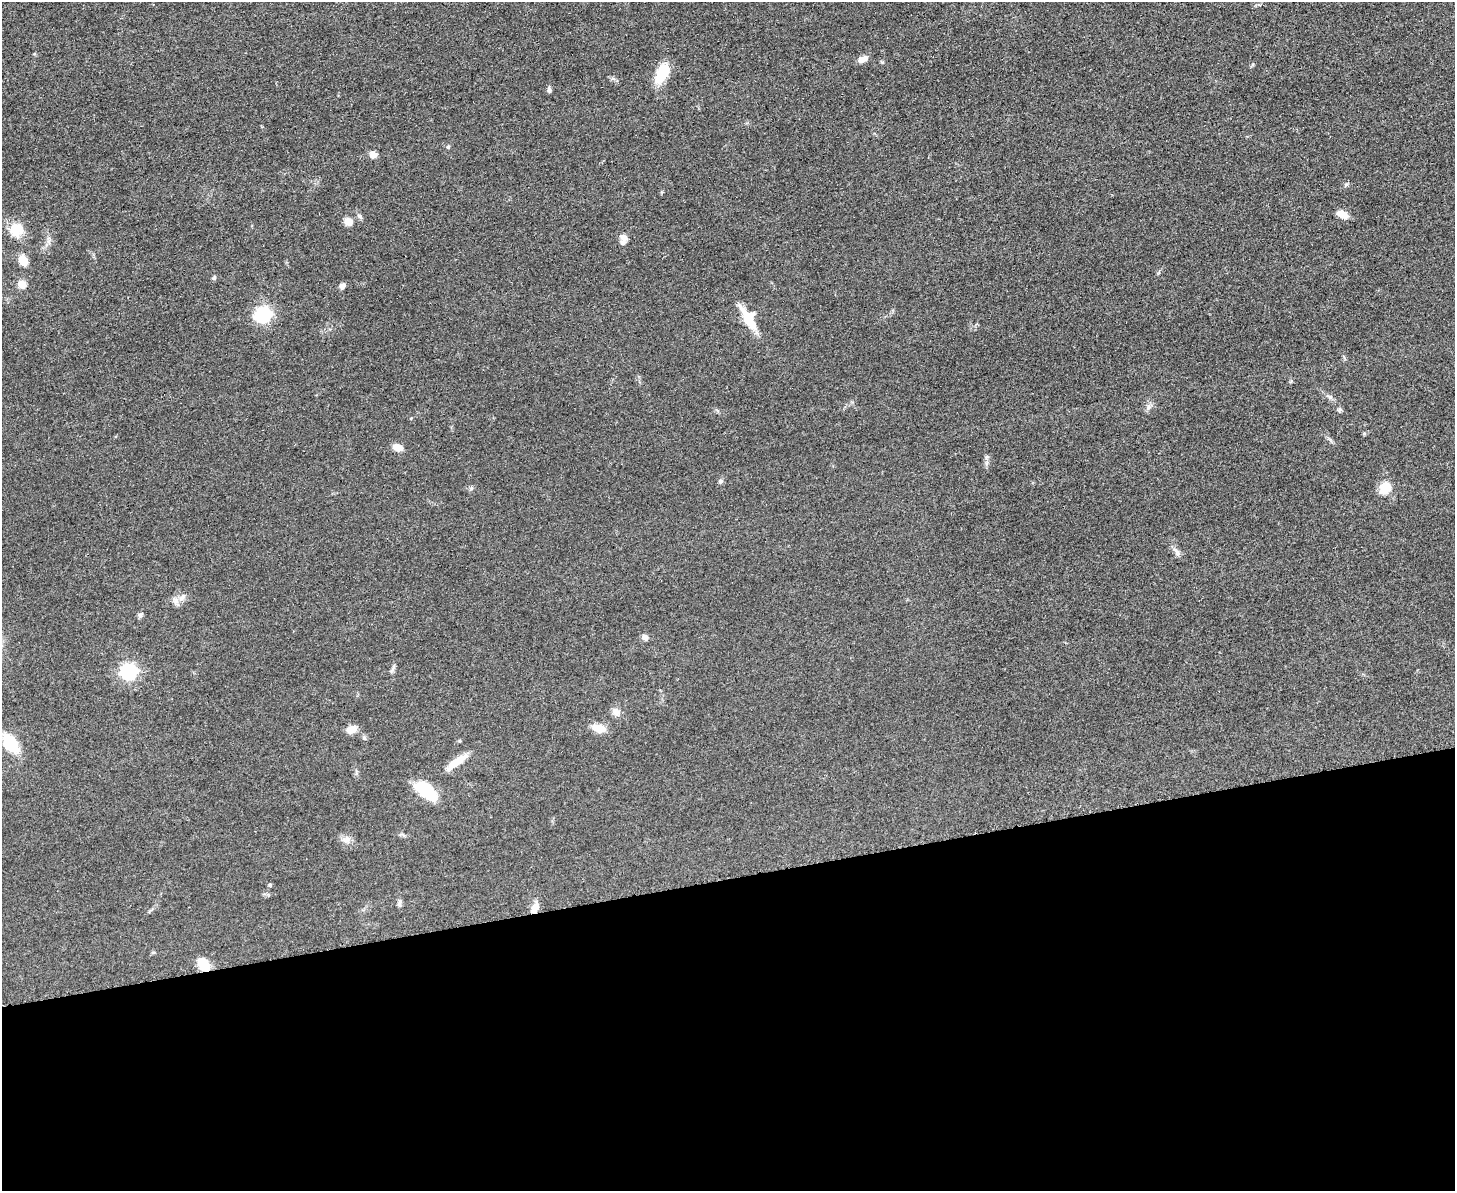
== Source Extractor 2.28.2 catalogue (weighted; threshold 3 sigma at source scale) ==
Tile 11 of 3 x 4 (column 2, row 4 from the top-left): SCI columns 1591-3043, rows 6-1194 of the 4750 x 4766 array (HDU 1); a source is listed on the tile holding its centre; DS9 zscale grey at full resolution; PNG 1457 x 1193 px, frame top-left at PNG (2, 2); no overlay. Shown black and unused: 26% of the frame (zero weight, under 3 of 5 exposures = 1% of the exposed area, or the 3 px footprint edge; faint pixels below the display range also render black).
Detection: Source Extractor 2.28.2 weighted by HDU 2 'WHT'; one run over the whole footprint, this tile lists its part. Background 0.0467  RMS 0.0056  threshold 0.025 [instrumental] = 3 sigma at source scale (4.5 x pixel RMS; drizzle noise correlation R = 1.50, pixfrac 1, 0.05/0.05 arcsec/px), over >= 5 px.
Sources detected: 38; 1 inside a brighter listed object's ellipse — not listed separately; the other 37 listed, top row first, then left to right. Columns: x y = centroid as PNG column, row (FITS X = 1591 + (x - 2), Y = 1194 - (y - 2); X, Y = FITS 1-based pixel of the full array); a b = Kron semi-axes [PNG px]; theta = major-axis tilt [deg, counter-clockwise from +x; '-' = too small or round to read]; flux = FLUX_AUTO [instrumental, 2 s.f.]
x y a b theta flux
862 59 12 6 26 3.8
662 74 25 13 62 14
549 90 8 5 -82 1.3
448 147 5 5 - 0.75
373 155 9 8 - 2.6
1343 214 13 7 -27 5.2
348 222 9 8 - 4.6
16 230 18 17 - 10
624 238 12 9 -60 3.1
23 260 13 10 -58 5.9
214 277 6 5 - 0.85
22 284 9 9 - 4.5
342 286 6 6 - 2.2
263 315 8 8 - 83
748 319 26 12 -61 16
1330 397 6 5 - 1.2
1149 407 7 4 89 1.3
398 447 11 7 -16 4.8
987 463 7 4 88 1.4
721 481 7 5 -16 1.1
1385 488 13 11 58 9.8
1176 551 15 6 -55 2.4
176 601 13 7 -89 2.6
140 615 9 6 51 1.3
645 637 9 6 -43 2
392 669 13 3 55 1.1
129 672 9 8 - 72
616 712 11 9 -42 3.5
598 728 16 9 -17 6.7
352 729 12 8 22 5
10 743 17 10 -54 25
456 762 30 7 36 9.9
426 790 25 13 -41 23
347 839 12 7 6 2.8
399 903 9 5 71 1.5
535 908 14 7 65 4.6
204 964 12 9 -54 13
Overlapping masked pixels (flux is a lower limit): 2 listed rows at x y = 535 908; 204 964
Unlisted compact peaks at least as high as the median listed source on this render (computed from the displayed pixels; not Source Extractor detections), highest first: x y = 1346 184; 882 62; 364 738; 471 488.